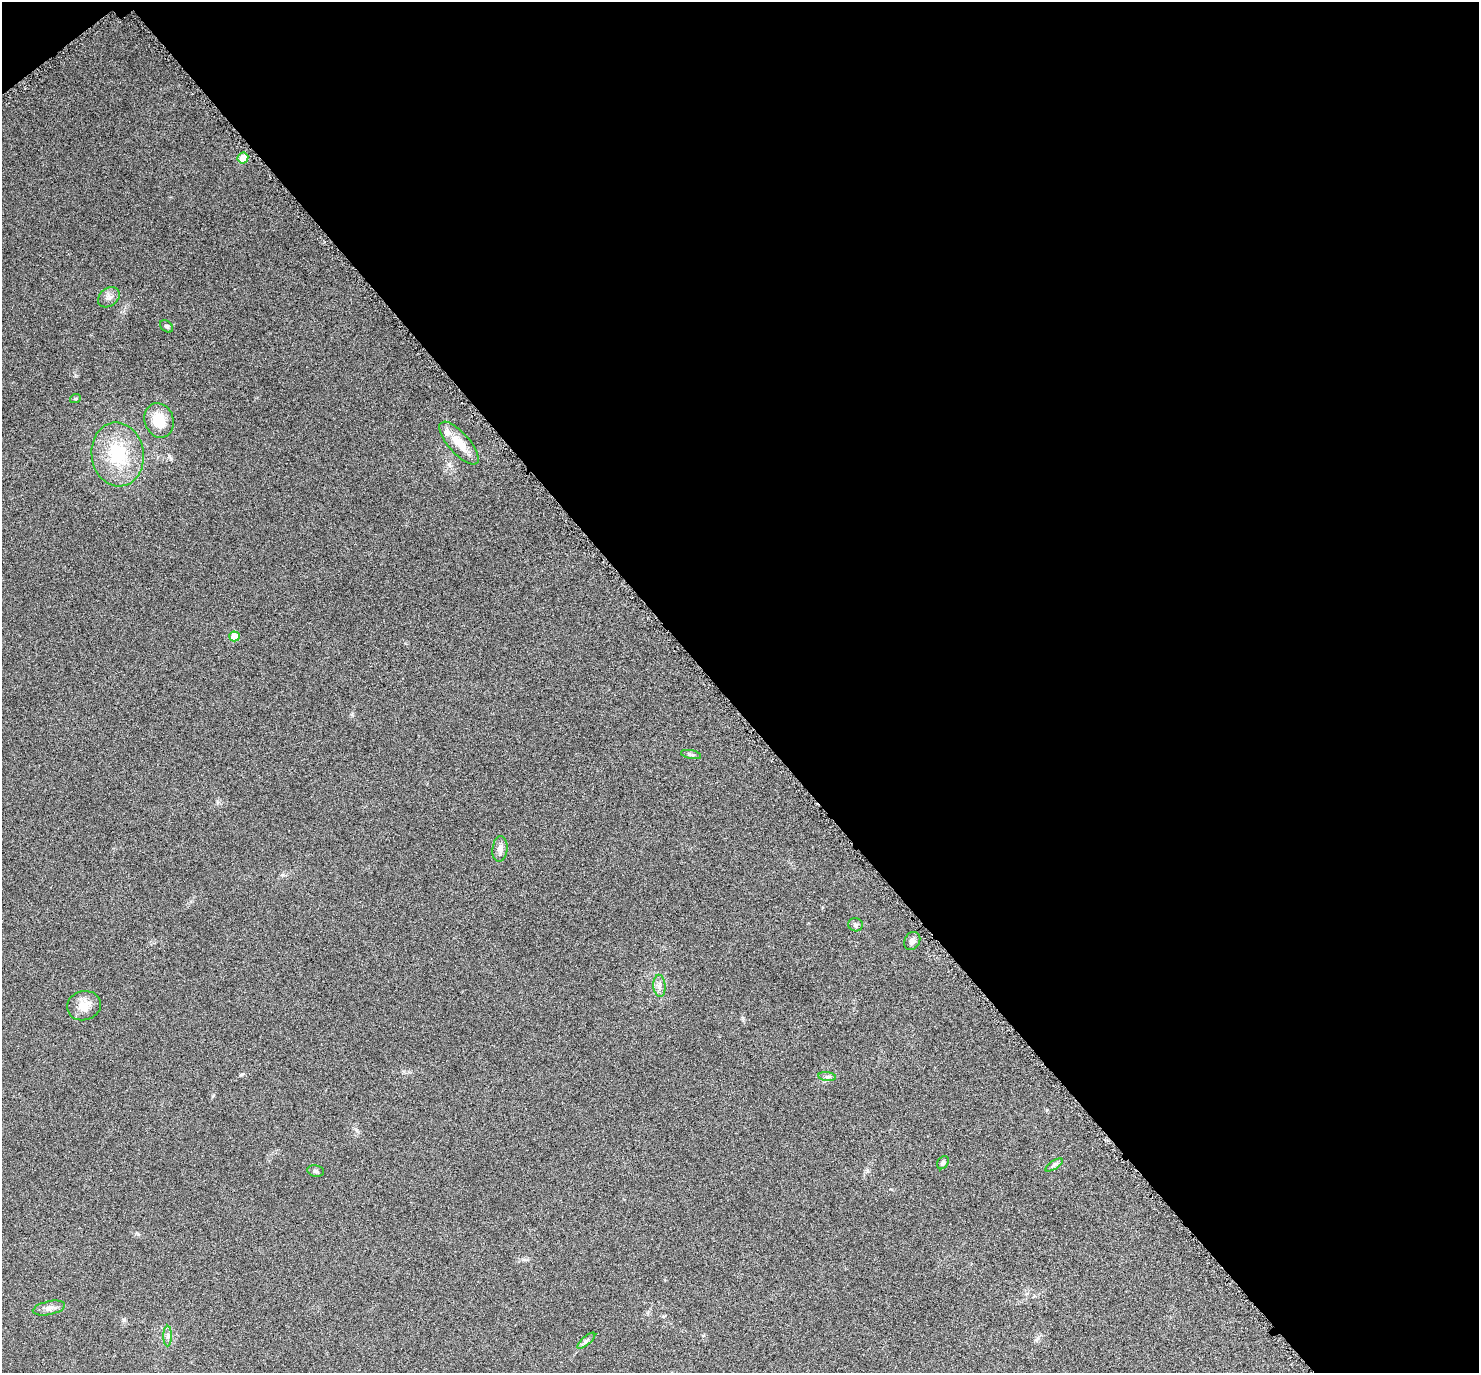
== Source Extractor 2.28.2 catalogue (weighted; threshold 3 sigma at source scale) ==
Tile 2 of 2 x 2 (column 2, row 1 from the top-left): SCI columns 1491-2967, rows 1510-2880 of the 2976 x 2984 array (HDU 1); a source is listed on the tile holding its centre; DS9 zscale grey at full resolution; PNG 1481 x 1375 px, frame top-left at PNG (2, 2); each listed source drawn as its Kron ellipse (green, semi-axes under 4 px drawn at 4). Shown black and unused: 52% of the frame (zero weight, under 4 of 8 exposures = <1% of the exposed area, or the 3 px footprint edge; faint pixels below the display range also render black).
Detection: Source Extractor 2.28.2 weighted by HDU 2 'WHT'; one run over the whole footprint, this tile lists its part. Background 0.059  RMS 0.011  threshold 0.0467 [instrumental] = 3 sigma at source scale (4.09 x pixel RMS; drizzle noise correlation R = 1.36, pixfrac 0.8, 0.05/0.05 arcsec/px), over >= 5 px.
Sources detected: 22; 1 inside a brighter listed object's ellipse — not listed separately; the other 21 listed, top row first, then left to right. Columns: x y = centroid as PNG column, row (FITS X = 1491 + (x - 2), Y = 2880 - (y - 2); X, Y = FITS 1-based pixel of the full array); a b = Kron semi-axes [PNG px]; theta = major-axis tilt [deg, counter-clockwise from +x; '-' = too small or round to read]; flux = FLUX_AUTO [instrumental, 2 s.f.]
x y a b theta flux
243 158 6 5 - 16
109 297 12 9 39 5.4
167 326 7 5 -38 1.8
75 399 5 3 - 1.2
159 420 18 14 -70 24
459 443 27 10 -48 20
118 454 32 26 -81 59
234 636 5 5 - 23
691 755 10 4 -11 2.1
500 849 13 7 84 5.6
855 925 7 6 - 2.6
912 941 9 7 61 4.3
659 986 11 6 -86 4.9
84 1006 17 14 14 14
827 1077 9 4 -8 2.6
943 1163 7 5 52 2.3
1054 1165 10 4 32 2.6
316 1171 8 5 -11 2.3
49 1308 16 6 12 6.2
168 1336 10 4 90 3
586 1341 11 4 40 2.8
Unlisted compact peaks at least as high as the median listed source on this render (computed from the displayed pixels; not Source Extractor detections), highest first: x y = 169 456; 242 1074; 124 1320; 352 714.